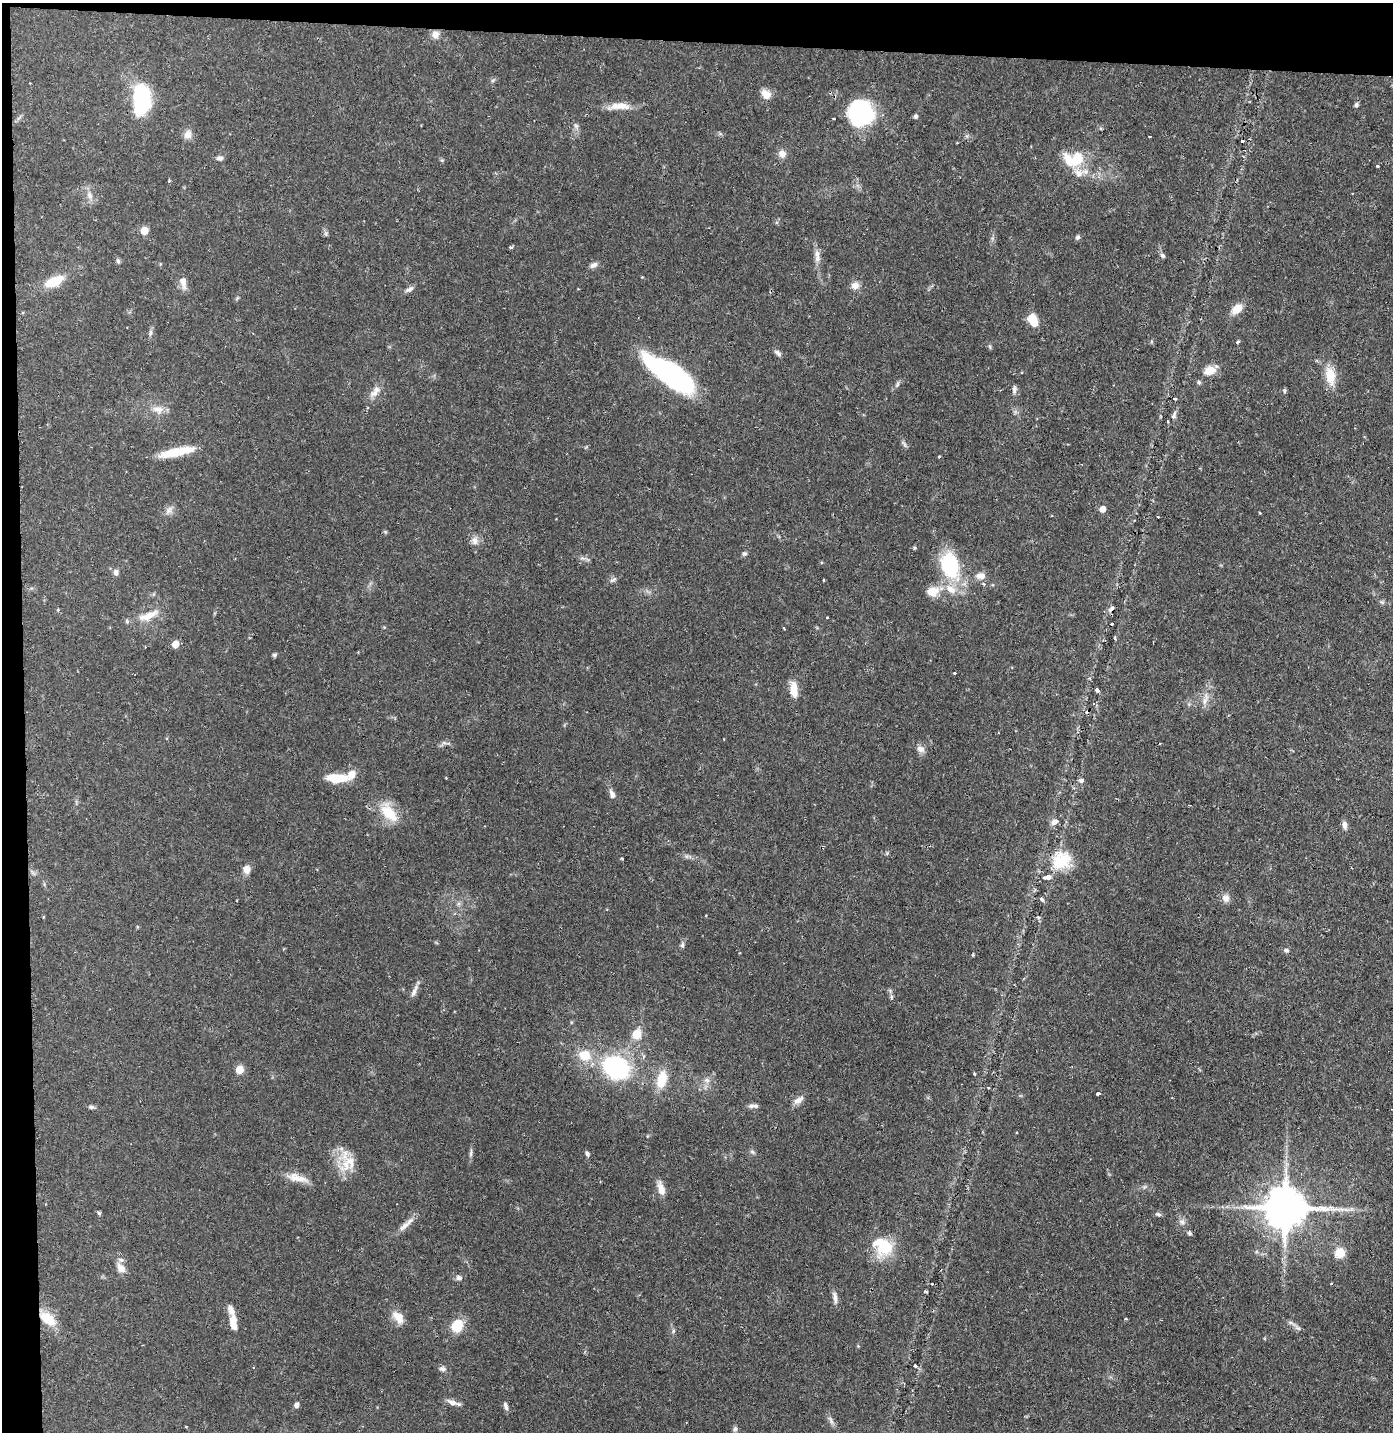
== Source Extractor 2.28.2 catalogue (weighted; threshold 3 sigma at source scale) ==
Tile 1 of 3 x 3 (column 1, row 1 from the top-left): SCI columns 77-1467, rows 2862-4291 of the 4325 x 4291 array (HDU 1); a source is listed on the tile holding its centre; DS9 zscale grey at full resolution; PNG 1395 x 1434 px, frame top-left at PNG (2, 3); no overlay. Shown black and unused: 4% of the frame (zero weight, under 2 of 3 exposures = <1% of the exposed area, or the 3 px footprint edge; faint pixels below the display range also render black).
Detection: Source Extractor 2.28.2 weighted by HDU 2 'WHT'; one run over the whole footprint, this tile lists its part. Background 0.13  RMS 0.0054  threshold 0.0245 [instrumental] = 3 sigma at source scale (4.5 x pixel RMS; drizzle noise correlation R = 1.50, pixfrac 1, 0.05/0.05 arcsec/px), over >= 5 px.
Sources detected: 154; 3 inside a brighter object's white glare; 6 cosmic-ray / hot-pixel residue — not listed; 9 inside a brighter listed object's ellipse — not listed separately; the other 136 listed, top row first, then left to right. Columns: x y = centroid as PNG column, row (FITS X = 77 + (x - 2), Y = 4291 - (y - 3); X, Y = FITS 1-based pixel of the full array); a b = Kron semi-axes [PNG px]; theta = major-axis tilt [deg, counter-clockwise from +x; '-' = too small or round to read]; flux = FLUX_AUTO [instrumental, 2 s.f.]
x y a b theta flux
435 34 10 9 - 3.4
493 80 6 4 19 0.85
766 94 13 10 -47 4.6
142 99 20 12 87 77
1356 105 6 5 - 1.2
620 106 30 9 1 7.6
861 113 25 24 - 56
916 116 6 5 - 1
834 118 3 3 - 0.81
576 126 6 6 - 1.2
188 134 12 10 73 3.6
1149 136 3 2 - 0.84
782 154 10 9 - 3.3
220 158 9 6 -4 1.6
1076 160 19 13 53 15
1377 166 3 3 - 0.94
169 181 3 3 - 1
89 195 10 7 -60 3
144 231 5 5 - 11
1077 237 6 5 - 1.2
511 247 4 3 - 1.2
817 254 14 7 85 3.4
1162 255 7 6 - 1.2
118 261 6 6 - 1
593 265 10 6 33 2.1
54 281 22 10 24 13
183 282 16 8 -77 4.2
855 285 10 8 -2 3.7
409 289 14 5 27 1.9
1237 309 9 7 37 9.3
1033 320 13 8 -65 10
150 333 9 5 78 1.5
1238 342 5 4 - 0.62
990 347 6 4 -72 0.75
778 353 10 5 -44 1.8
1210 370 15 10 20 6.7
669 374 54 18 -34 110
1330 376 24 12 -79 11
1199 382 6 5 - 0.99
897 384 8 3 71 1
1014 389 9 6 86 1.9
1284 390 7 4 -84 0.83
375 391 20 8 54 4.5
1175 399 4 3 - 0.6
158 409 17 9 -9 5.1
1174 416 9 6 64 1.7
904 444 12 4 -60 1.3
176 452 44 9 12 15
939 457 3 3 - 1
1102 509 5 5 - 5.1
169 510 12 7 55 2.5
1157 517 3 3 - 0.83
475 541 11 8 88 3.1
744 554 7 6 - 1.1
949 565 30 20 -74 40
116 572 8 6 86 1.8
981 576 12 9 4 3.8
613 580 10 5 37 1.4
824 580 3 2 - 0.54
932 591 14 10 10 8.4
1382 602 6 4 -2 0.99
1111 608 11 5 49 1.6
58 610 5 4 - 0.58
148 616 30 10 23 9.2
827 618 3 3 - 0.59
1115 638 5 3 - 0.71
175 644 5 5 - 8.3
274 655 6 5 - 1
954 673 3 3 - 0.64
794 690 18 8 -82 8
1097 690 5 4 - 1.3
1205 699 22 6 77 4.3
920 749 11 8 -19 2.8
337 778 30 10 -1 12
1081 780 7 6 - 1.4
612 794 11 6 -70 2.6
389 813 30 15 -52 14
1055 822 10 7 21 2.9
1344 825 10 6 -85 2.4
622 859 3 2 - 0.63
1061 861 26 22 22 19
246 869 10 8 -72 3.6
33 872 8 4 -45 1.2
1226 898 10 10 - 3
1042 899 7 4 -46 1.1
43 917 4 3 - 0.4
1038 917 5 4 - 0.83
682 945 8 5 89 1.3
1286 950 7 6 - 1.3
973 955 3 3 - 0.57
414 991 18 5 66 3
891 997 6 4 -90 0.89
637 1034 11 9 72 7.9
585 1055 14 13 - 11
616 1068 12 10 -33 130
239 1070 5 5 - 12
974 1074 4 3 - 0.48
662 1079 21 11 77 12
707 1080 8 6 -4 2
1098 1094 3 3 - 6.3
798 1100 14 7 34 3.5
751 1106 8 6 11 1.7
91 1107 8 5 8 1.1
752 1152 7 5 -44 1.2
471 1154 9 4 82 1.3
587 1154 6 5 - 1.3
346 1164 24 16 61 12
298 1178 28 10 -16 7.3
661 1188 17 7 -73 5
1285 1208 13 11 -3 2200
99 1213 5 5 - 0.81
1159 1214 7 5 -30 1
1182 1222 10 6 -11 1.8
404 1226 20 7 38 4.1
1189 1233 5 5 - 0.91
881 1243 30 22 77 17
1340 1253 10 9 - 8.9
121 1268 15 9 -50 4.2
459 1278 8 7 - 1.9
1331 1284 3 3 - 0.49
835 1297 17 5 -82 2.6
398 1317 18 10 -51 6
48 1319 22 12 -39 12
1126 1319 3 2 - 1.1
233 1323 21 9 -82 6.3
457 1326 15 13 62 11
1298 1328 7 4 -43 1.3
673 1331 6 4 72 0.82
915 1366 4 3 - 0.93
442 1369 9 6 -11 1.7
452 1402 14 7 -22 3.4
296 1405 6 5 - 2.2
506 1406 11 5 -72 1.7
831 1420 12 4 -66 1.8
186 1427 4 2 - 0.4
735 1429 7 7 - 1.3
Overlapping masked pixels (flux is a lower limit): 2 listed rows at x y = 1111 608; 48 1319
Unlisted compact peaks at least as high as the median listed source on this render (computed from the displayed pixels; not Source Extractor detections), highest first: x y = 915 548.